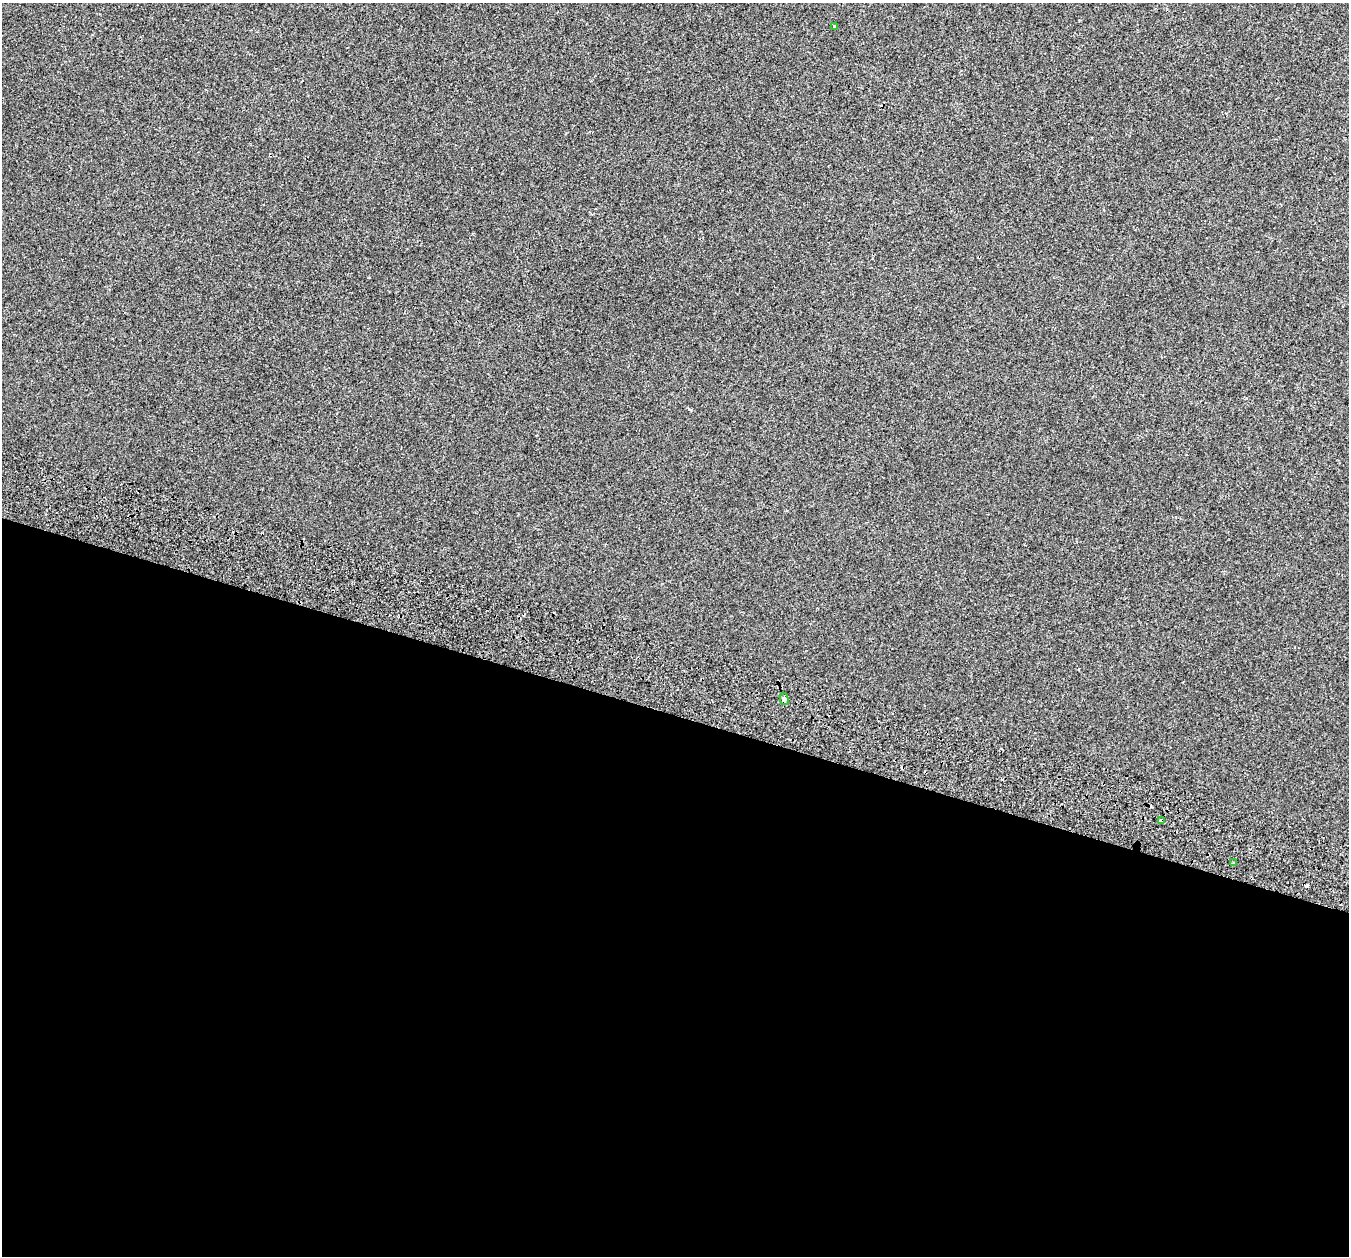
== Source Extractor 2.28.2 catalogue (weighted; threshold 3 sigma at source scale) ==
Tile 14 of 4 x 4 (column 2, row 4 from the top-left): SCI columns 1449-2795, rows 395-1648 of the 5583 x 5743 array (HDU 1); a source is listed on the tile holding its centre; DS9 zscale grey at full resolution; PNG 1351 x 1258 px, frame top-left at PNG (2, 3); each listed source drawn as its Kron ellipse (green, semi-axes under 4 px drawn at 4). Shown black and unused: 43% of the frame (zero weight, under 2 of 3 exposures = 7% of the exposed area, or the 3 px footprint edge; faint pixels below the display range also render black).
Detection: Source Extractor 2.28.2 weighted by HDU 2 'WHT'; one run over the whole footprint, this tile lists its part. Background 2.12e-04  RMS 0.0045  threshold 0.0204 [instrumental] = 3 sigma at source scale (4.5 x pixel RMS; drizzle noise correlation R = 1.50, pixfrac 1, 0.0396/0.0396 arcsec/px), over >= 5 px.
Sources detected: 8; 4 cosmic-ray / hot-pixel residue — neither listed nor drawn; the other 4 listed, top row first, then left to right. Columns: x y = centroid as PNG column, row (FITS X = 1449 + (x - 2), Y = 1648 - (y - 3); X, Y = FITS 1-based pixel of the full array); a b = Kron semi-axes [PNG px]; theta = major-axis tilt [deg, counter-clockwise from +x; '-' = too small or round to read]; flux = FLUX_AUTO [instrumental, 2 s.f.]
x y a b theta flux
834 27 3 3 - 1.5
784 699 6 4 -77 6.9
1161 820 4 3 - 12
1234 863 3 3 - 2.3
Overlapping masked pixels (flux is a lower limit): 2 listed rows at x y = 784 699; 1161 820